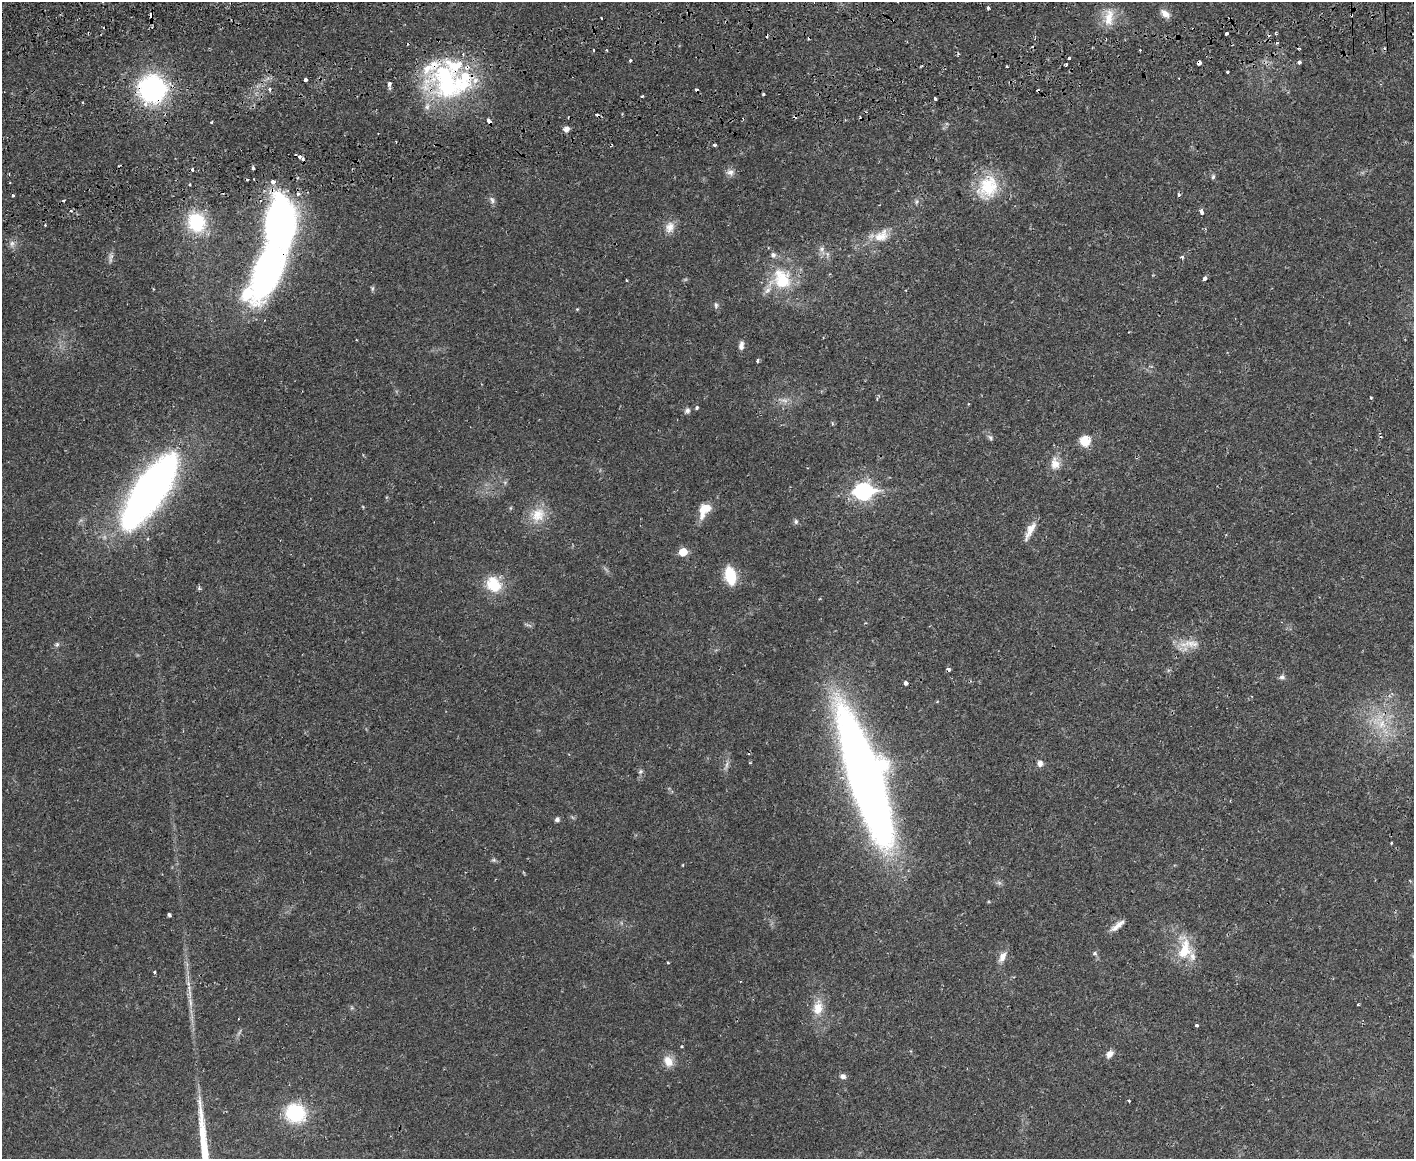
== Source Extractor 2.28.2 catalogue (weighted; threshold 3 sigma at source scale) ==
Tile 8 of 3 x 4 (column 2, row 3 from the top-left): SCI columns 1588-2999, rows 1248-2404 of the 4710 x 4807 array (HDU 1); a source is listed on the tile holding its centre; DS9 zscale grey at full resolution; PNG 1416 x 1161 px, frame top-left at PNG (2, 2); no overlay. Shown black and unused: <1% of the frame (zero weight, under 2 of 3 exposures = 5% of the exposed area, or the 3 px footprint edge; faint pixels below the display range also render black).
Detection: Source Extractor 2.28.2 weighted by HDU 2 'WHT'; one run over the whole footprint, this tile lists its part. Background 0.0166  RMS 0.0033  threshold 0.0148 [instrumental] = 3 sigma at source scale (4.5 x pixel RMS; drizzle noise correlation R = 1.50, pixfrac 1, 0.05/0.05 arcsec/px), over >= 5 px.
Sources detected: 136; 19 cosmic-ray / hot-pixel residue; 1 long thin detection or spike segment (spike, bleed or trail) — not listed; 13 inside a brighter listed object's ellipse — not listed separately; the other 103 listed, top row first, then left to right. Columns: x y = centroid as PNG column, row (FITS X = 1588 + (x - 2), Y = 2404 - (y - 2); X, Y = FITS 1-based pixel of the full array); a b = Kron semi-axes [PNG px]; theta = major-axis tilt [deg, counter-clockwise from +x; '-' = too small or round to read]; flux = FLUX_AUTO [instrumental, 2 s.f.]
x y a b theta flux
988 8 3 3 - 0.61
1165 14 13 8 -40 2.1
151 15 5 4 - 1.8
1109 17 27 12 87 5.9
601 18 3 2 - 0.35
1226 33 4 3 - 0.81
1276 34 4 3 - 0.37
593 50 3 2 - 0.41
606 50 3 3 - 0.36
1069 58 3 3 - 0.69
630 61 3 3 - 1.1
1299 62 4 3 - 0.95
1199 63 4 3 - 4.4
1228 72 3 2 - 0.35
305 80 3 3 - 1.9
446 82 57 37 -76 48
389 84 4 3 - 2.3
152 89 18 17 - 77
270 89 4 4 - 0.89
763 94 3 3 - 0.67
642 96 3 2 - 0.5
935 99 3 3 - 2.2
83 102 3 2 - 0.42
489 121 4 3 - 2.6
212 122 3 2 - 0.54
566 129 5 5 - 2.2
714 145 3 3 - 0.55
253 168 4 3 - 1.2
192 170 3 3 - 0.83
730 172 11 9 -19 1.7
9 174 3 3 - 0.28
1213 177 7 4 63 0.56
988 187 33 25 63 15
13 195 3 3 - 0.99
1179 195 4 3 - 0.63
492 200 11 5 -72 1
917 201 7 5 73 0.7
1201 212 6 4 -66 1.2
279 221 50 26 86 110
196 222 25 22 -71 18
45 225 3 3 - 0.44
670 227 16 12 67 3.2
881 236 22 15 33 5.8
12 243 8 6 89 1.3
822 249 9 7 89 1.4
1182 257 3 3 - 1
111 258 15 5 82 1.2
267 271 68 30 69 91
782 279 30 22 -68 16
1204 279 4 4 - 2.2
626 280 3 2 - 0.23
372 288 7 5 83 0.54
716 305 8 5 -89 0.77
577 309 4 4 - 0.31
741 346 11 6 81 1.5
757 361 4 3 - 0.56
1371 398 4 3 - 0.3
784 400 11 7 -14 1.7
697 407 5 4 - 0.54
687 410 7 7 - 1
990 438 9 6 -49 0.9
1085 441 11 11 - 5.5
1055 463 18 12 -82 3.9
150 490 64 22 56 210
864 491 9 7 8 100
705 510 18 11 54 6.2
538 515 22 19 33 7.1
796 522 7 5 -90 0.73
1030 531 26 7 63 3.4
683 552 5 5 - 8.2
730 575 17 9 -77 12
494 584 20 17 -51 9.5
199 587 6 4 -89 0.61
528 625 13 2 -21 0.44
57 644 8 6 74 0.7
1190 644 34 10 2 5.1
1282 677 7 7 - 0.97
906 683 4 3 - 2
1382 724 26 16 -74 11
750 763 4 2 - 0.23
1040 763 7 6 - 1.5
727 765 10 4 81 1.1
640 771 7 5 69 0.72
865 778 110 25 -72 360
1230 801 4 3 - 0.27
557 819 6 5 - 0.96
1391 843 3 2 - 0.33
494 860 6 5 - 0.58
169 915 4 3 - 2.3
1118 925 20 6 39 2.5
1184 950 29 16 74 9.6
1095 953 7 6 - 0.88
1002 957 15 8 64 2.5
668 963 3 3 - 0.33
154 972 3 3 - 0.49
1358 1005 4 2 - 0.26
818 1008 18 15 75 5.5
1197 1025 3 3 - 0.93
1109 1054 10 7 46 1.9
668 1061 16 12 -59 3.7
843 1076 8 6 -8 1.2
1129 1101 3 3 - 0.49
295 1113 20 18 -24 19
Overlapping masked pixels (flux is a lower limit): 8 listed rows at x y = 151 15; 1199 63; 446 82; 152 89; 489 121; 279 221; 267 271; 865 778